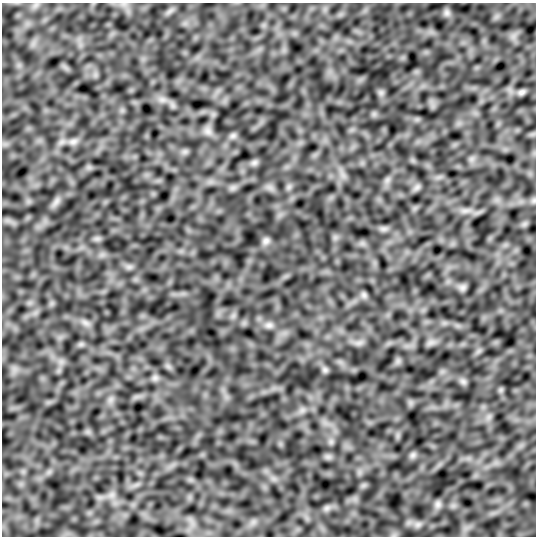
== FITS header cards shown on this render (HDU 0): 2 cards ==
NAXIS1  =                  534
NAXIS2  =                  534

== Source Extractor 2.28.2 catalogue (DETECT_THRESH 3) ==
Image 534 x 534 px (HDU 0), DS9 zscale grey, 1 PNG px = 1 image px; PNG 538 x 538 px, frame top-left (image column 1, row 534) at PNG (2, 3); no overlay
Background 0.084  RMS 3.4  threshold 10.1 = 3 sigma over >= 5 px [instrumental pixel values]
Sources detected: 27; all 27 listed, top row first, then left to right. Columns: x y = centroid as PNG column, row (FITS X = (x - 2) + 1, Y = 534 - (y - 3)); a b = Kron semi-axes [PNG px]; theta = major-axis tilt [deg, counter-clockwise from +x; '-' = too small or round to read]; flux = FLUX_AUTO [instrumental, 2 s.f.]
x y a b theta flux
447 12 11 8 -86 850
522 92 10 7 28 690
162 100 8 5 0 800
208 131 11 9 -74 1200
233 136 9 7 44 660
73 141 12 8 18 1200
254 162 9 6 48 660
417 187 8 5 45 680
534 200 9 4 90 450
56 201 16 6 52 1200
383 229 9 5 0 690
97 239 8 5 0 630
266 241 10 9 - 940
129 267 7 6 - 680
463 287 9 8 - 690
364 295 8 7 - 610
85 323 12 7 -37 1100
269 325 11 9 -2 1100
431 342 8 4 19 760
325 370 9 6 -75 590
155 378 7 7 - 710
463 381 10 6 -63 710
413 455 9 7 51 670
328 457 7 4 -18 610
438 504 11 8 78 880
327 508 8 6 45 660
418 524 9 8 - 880